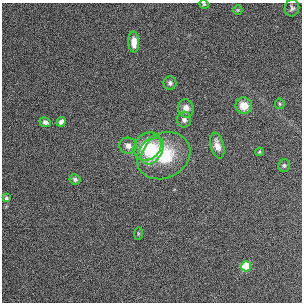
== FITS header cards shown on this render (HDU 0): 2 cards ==
NAXIS1  =                  300
NAXIS2  =                  300

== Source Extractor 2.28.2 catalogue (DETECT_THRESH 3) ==
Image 300 x 300 px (HDU 0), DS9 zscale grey, 1 PNG px = 1 image px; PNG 304 x 304 px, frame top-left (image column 1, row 300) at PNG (2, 3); each listed source drawn as its Kron ellipse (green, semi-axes under 4 px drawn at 4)
Background 0.00927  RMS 0.027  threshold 0.0821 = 3 sigma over >= 5 px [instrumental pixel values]
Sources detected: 22; all 22 listed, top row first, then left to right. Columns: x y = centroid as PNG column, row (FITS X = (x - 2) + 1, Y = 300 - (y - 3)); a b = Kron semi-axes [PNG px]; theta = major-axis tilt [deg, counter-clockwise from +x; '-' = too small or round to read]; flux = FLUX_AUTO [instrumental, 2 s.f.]
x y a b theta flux
204 4 5 4 - 2.1
292 8 8 7 - 5
238 10 5 4 - 2.2
134 42 10 5 -86 20
170 83 6 6 - 5.3
280 104 5 5 - 2.4
244 106 8 8 - 25
186 108 9 8 - 15
184 120 8 7 - 8
45 122 6 5 - 6.8
61 122 5 4 - 7
128 146 8 8 - 14
147 146 15 12 44 69
217 146 13 6 -75 16
153 151 15 9 56 55
259 152 4 3 - 1.8
164 156 28 22 27 120
284 165 6 6 - 3.2
75 179 5 5 - 4.4
6 198 3 3 - 2.6
138 234 6 3 90 2
246 266 5 5 - 88
At the frame edge (FLAGS 8, measured only in part): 1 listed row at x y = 204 4